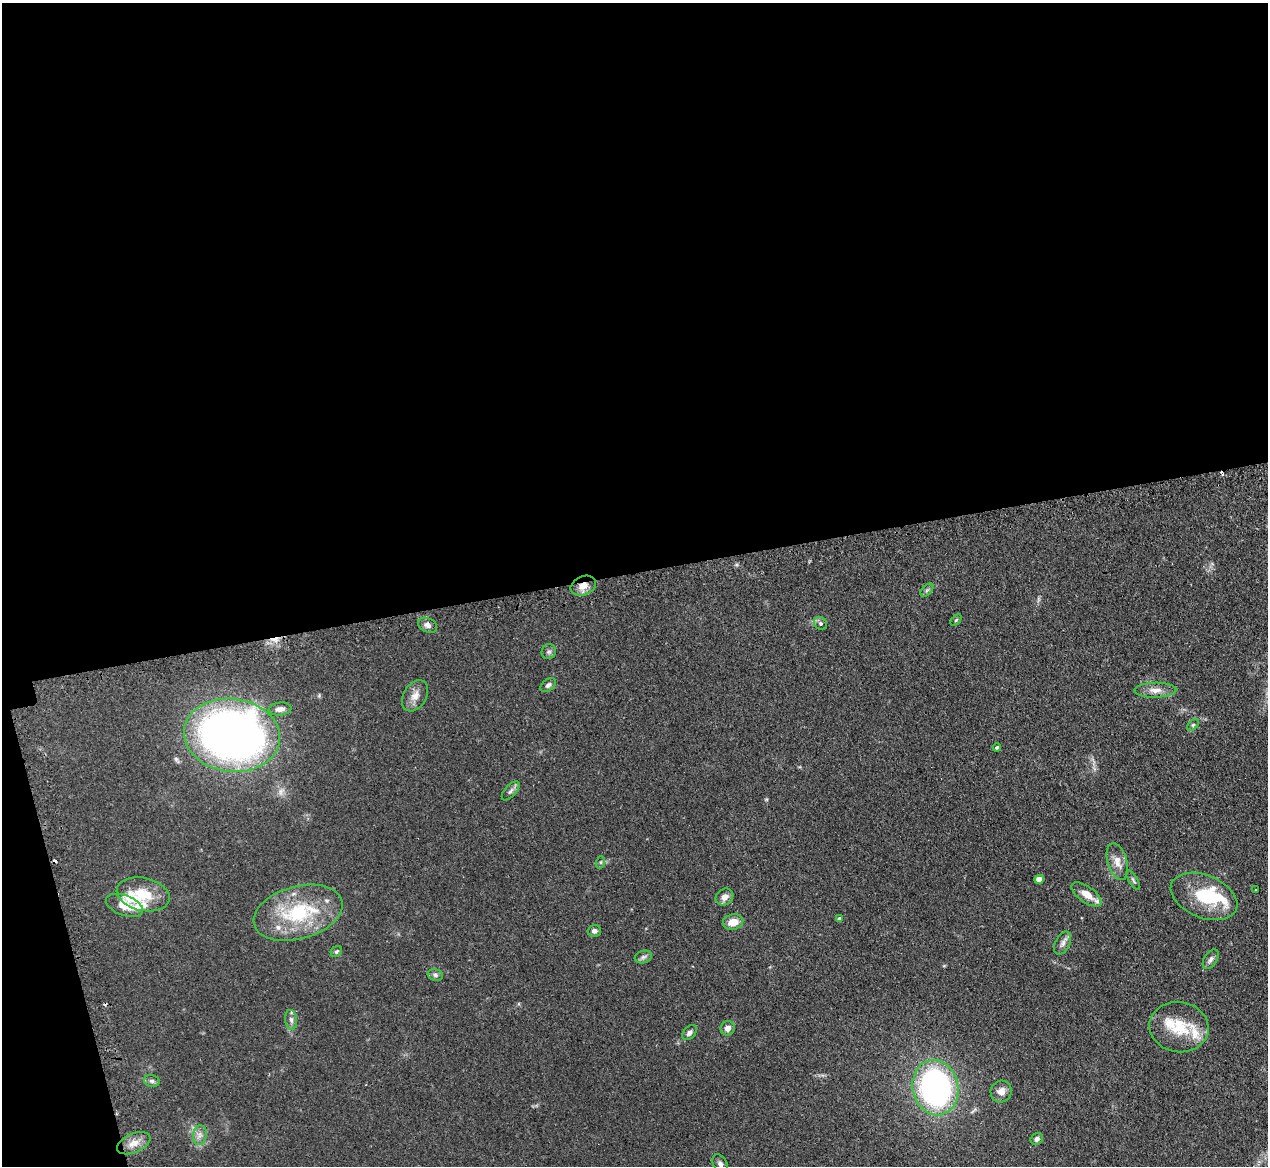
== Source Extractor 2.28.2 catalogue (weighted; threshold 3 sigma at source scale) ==
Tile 1 of 4 x 4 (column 1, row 1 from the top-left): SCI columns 35-1300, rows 3658-4821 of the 5133 x 5106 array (HDU 1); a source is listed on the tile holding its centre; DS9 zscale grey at full resolution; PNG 1270 x 1168 px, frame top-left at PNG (2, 3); each listed source drawn as its Kron ellipse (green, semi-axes under 4 px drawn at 4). Shown black and unused: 51% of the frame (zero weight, under 2 of 3 exposures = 4% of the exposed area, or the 3 px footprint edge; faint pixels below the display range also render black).
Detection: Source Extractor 2.28.2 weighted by HDU 2 'WHT'; one run over the whole footprint, this tile lists its part. Background 0.107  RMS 0.0075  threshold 0.0336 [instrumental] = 3 sigma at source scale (4.5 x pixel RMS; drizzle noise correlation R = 1.50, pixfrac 1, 0.05/0.05 arcsec/px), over >= 5 px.
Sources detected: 56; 1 inside a brighter object's white glare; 5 cosmic-ray / hot-pixel residue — neither listed nor drawn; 6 inside a brighter listed object's ellipse — not listed separately; the other 44 listed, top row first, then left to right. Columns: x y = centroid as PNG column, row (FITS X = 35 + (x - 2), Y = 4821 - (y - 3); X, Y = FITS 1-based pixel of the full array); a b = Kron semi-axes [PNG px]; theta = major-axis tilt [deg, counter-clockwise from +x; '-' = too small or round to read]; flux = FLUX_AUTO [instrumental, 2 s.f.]
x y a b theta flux
583 586 13 9 24 7.2
927 590 8 4 45 1.5
956 620 6 4 45 0.97
820 623 7 6 - 2.2
428 625 10 7 -25 3.1
549 652 7 7 - 1.9
548 685 8 5 37 2.2
1155 690 21 7 1 6.3
415 696 17 11 60 6.6
280 709 11 6 7 3.8
1193 725 7 4 45 1.1
232 735 48 36 -7 450
997 747 4 3 - 1.1
511 791 11 5 48 2.4
1117 861 19 9 -74 7.6
601 862 6 4 71 0.9
1039 879 5 4 - 6.1
1133 880 11 4 -59 1.7
1255 890 3 2 - 0.61
143 894 27 16 -13 21
1086 894 17 8 -36 9.2
1204 896 35 21 -23 36
724 897 9 8 - 4.6
124 905 19 10 -20 11
298 913 45 26 15 56
840 919 4 4 - 2.1
733 922 10 7 14 8.6
594 931 6 5 - 2.4
1063 943 12 7 64 3.2
336 952 6 5 - 1.3
643 957 9 6 16 1.9
1211 959 11 6 57 2.7
435 975 8 6 -17 1.8
291 1020 10 6 -82 2.7
1179 1027 30 25 -10 27
728 1028 7 7 - 4.2
689 1033 9 6 48 2.5
152 1081 8 6 -15 1.8
935 1088 28 22 -77 190
1001 1091 11 10 - 5.5
200 1135 10 6 83 3.4
1037 1139 6 5 - 2.3
134 1143 17 9 23 7.3
720 1164 10 7 -62 3.4
Overlapping masked pixels (flux is a lower limit): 1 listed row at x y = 583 586
Isophote crosses this tile's border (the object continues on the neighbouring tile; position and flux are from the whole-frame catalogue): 1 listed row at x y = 720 1164